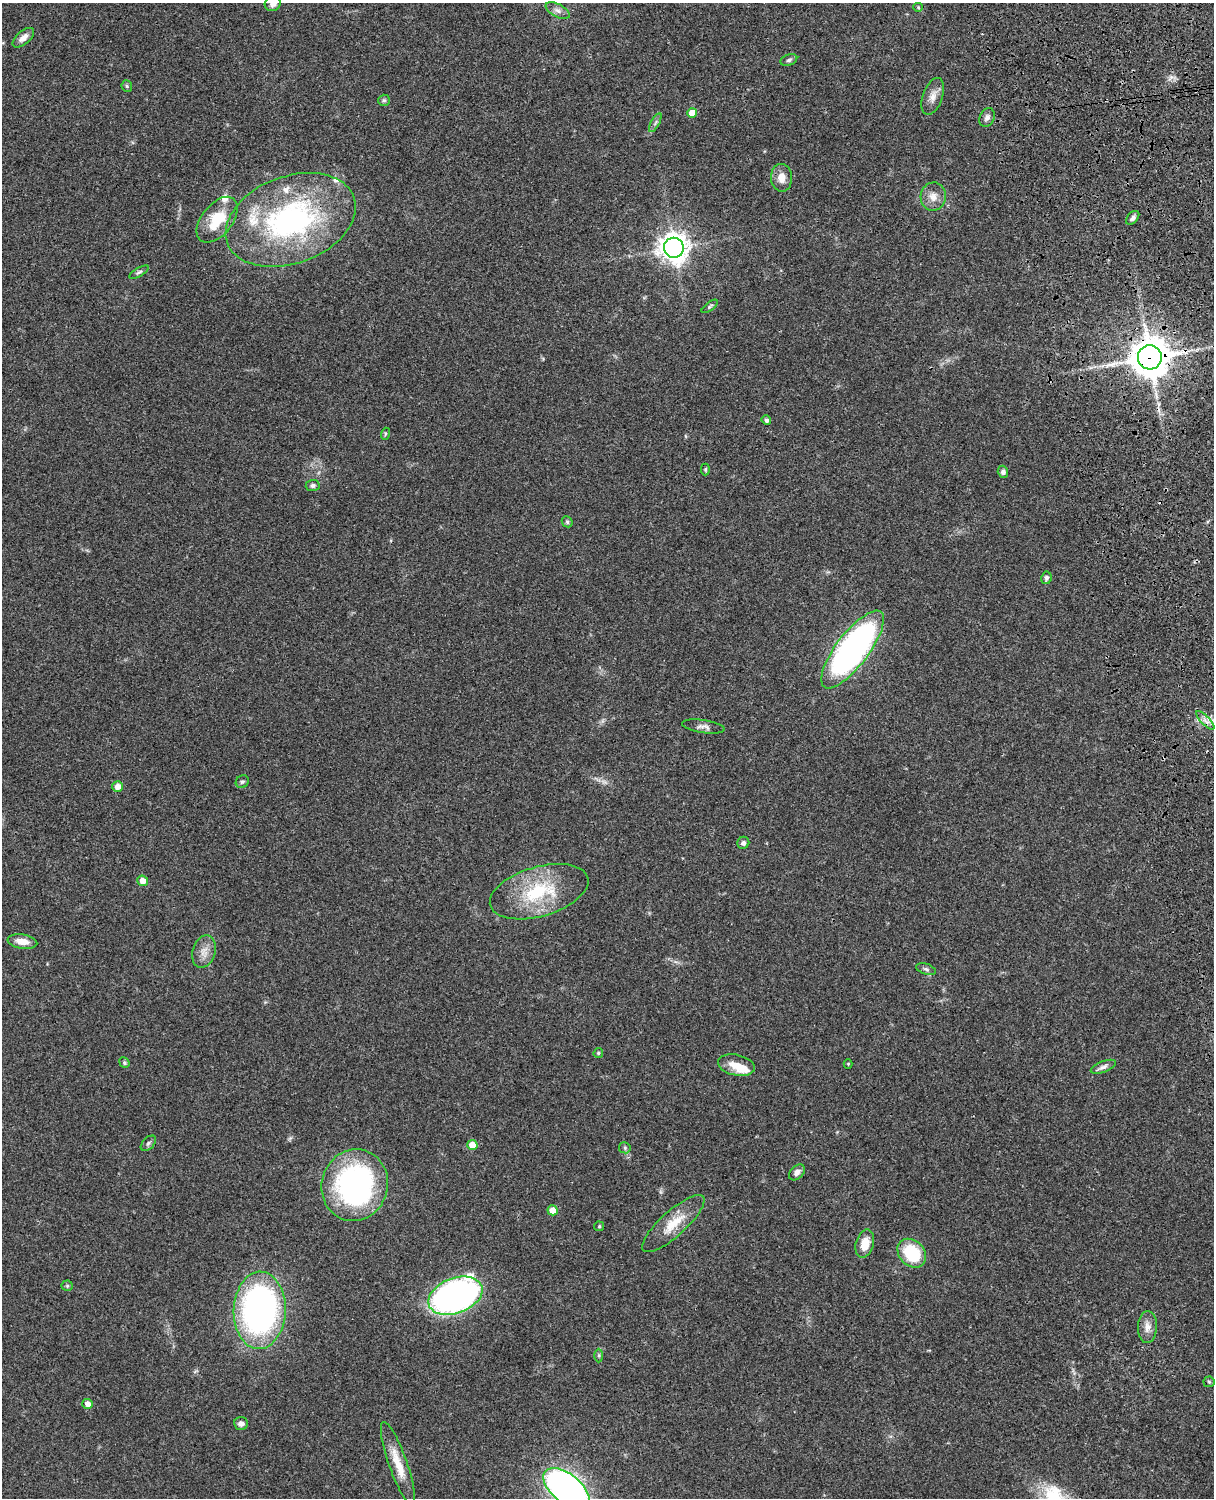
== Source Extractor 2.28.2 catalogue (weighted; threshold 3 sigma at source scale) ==
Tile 6 of 4 x 3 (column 2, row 2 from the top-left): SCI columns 1331-2542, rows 1659-3154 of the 5088 x 4926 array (HDU 1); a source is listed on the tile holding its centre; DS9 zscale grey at full resolution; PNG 1216 x 1500 px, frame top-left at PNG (2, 3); each listed source drawn as its Kron ellipse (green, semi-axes under 4 px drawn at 4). Shown black and unused: <1% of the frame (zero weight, under 3 of 4 exposures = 6% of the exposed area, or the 3 px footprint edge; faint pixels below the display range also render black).
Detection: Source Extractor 2.28.2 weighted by HDU 2 'WHT'; one run over the whole footprint, this tile lists its part. Background 0.0793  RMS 0.0058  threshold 0.0261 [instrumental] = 3 sigma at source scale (4.5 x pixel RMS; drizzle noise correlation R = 1.50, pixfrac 1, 0.05/0.05 arcsec/px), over >= 5 px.
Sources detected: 70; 1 too faint to see at this stretch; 1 inside a brighter object's white glare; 1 cosmic-ray / hot-pixel residue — neither listed nor drawn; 4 inside a brighter listed object's ellipse — not listed separately; the other 63 listed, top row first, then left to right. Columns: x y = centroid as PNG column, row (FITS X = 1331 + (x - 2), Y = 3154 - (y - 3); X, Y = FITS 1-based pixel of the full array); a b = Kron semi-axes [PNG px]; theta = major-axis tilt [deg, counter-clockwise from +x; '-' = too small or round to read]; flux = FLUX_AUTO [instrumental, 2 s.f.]
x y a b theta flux
273 4 8 7 - 2.6
918 7 5 4 - 0.64
558 10 13 6 -27 3
23 38 13 6 40 3.6
789 60 9 5 20 1.4
127 86 6 5 - 0.94
933 96 19 10 70 5.1
384 100 6 5 - 1.1
692 113 5 5 - 9.1
987 117 10 7 63 2.2
655 123 10 3 61 1.3
781 178 14 10 -88 5.6
933 197 14 12 86 5.7
1133 218 8 5 50 1.9
217 220 26 15 51 20
291 220 67 43 20 130
674 248 10 10 - 660
139 272 11 4 31 1.3
710 306 9 3 37 1
1150 357 12 12 - 1600
766 420 4 4 - 1.8
385 434 6 4 72 0.76
705 469 6 4 89 0.82
1003 472 6 5 - 2.1
313 485 7 5 5 1.8
567 522 6 5 - 0.95
1046 578 6 5 - 1.4
853 649 47 16 53 220
1205 720 12 4 -46 2.5
703 727 21 6 -8 2.8
242 782 7 6 - 1.2
117 787 5 5 - 3.7
743 843 6 6 - 1.7
143 881 5 5 - 5.4
539 892 51 25 16 40
22 941 15 7 -9 5.7
204 952 16 11 74 5.5
926 969 10 5 -19 1.5
598 1053 5 4 - 0.7
124 1063 5 4 - 0.88
848 1064 4 4 - 0.54
736 1065 19 10 -12 8.3
1103 1067 13 5 21 2.3
148 1143 9 5 46 1.5
472 1145 5 5 - 8.1
625 1148 6 5 - 0.96
797 1172 9 6 45 2.4
355 1185 36 33 73 130
553 1210 5 5 - 7
673 1224 40 12 42 15
599 1226 5 5 - 0.68
865 1243 14 9 75 8.7
912 1253 16 12 -46 29
67 1286 5 5 - 0.83
455 1296 28 17 20 220
260 1310 39 26 88 230
1147 1327 16 9 87 4.6
599 1356 7 3 90 0.77
1209 1382 5 5 - 0.89
88 1404 5 5 - 3.9
241 1423 7 6 - 2.4
398 1464 44 9 -71 12
566 1488 27 14 -38 250
Overlapping masked pixels (flux is a lower limit): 1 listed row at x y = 1150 357
Isophote crosses this tile's border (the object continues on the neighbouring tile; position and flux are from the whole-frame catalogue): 2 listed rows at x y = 273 4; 566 1488